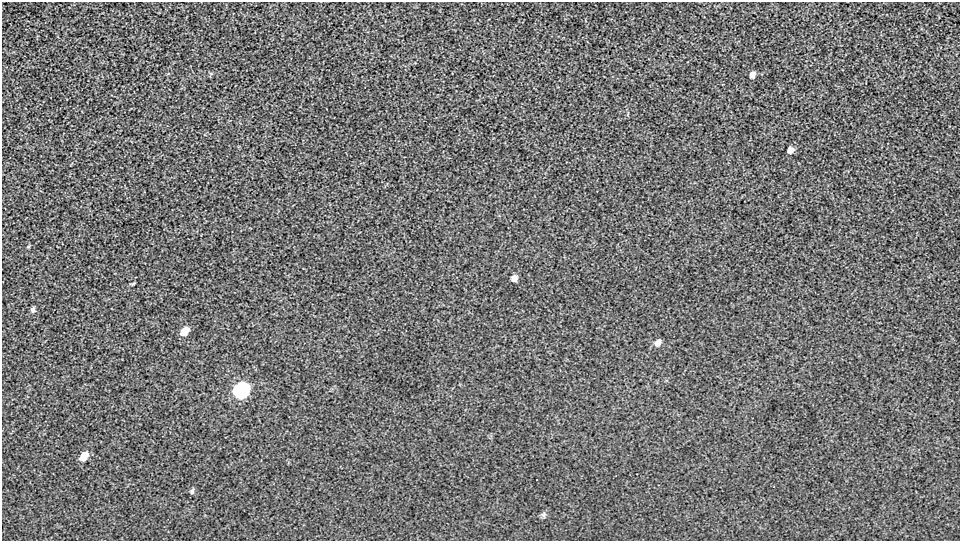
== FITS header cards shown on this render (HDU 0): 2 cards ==
NAXIS1  =                  958 / Axis length
NAXIS2  =                  539 / Axis length

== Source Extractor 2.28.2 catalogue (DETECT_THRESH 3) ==
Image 958 x 539 px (HDU 0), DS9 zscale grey, 1 PNG px = 1 image px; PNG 962 x 543 px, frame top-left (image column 1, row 539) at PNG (2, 2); no overlay
Background 264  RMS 13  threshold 40.1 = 3 sigma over >= 5 px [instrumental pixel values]
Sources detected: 13; all 13 listed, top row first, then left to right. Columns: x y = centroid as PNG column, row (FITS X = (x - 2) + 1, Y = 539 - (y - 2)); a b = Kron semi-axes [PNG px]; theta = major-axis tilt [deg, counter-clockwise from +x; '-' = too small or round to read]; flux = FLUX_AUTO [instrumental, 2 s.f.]
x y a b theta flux
752 74 6 5 - 4300
790 150 8 6 37 4100
28 247 6 3 20 870
514 278 7 6 - 4100
133 284 8 3 31 980
33 310 7 6 - 2300
185 331 8 5 50 16000
658 343 9 7 54 4400
241 390 9 7 52 660000
84 456 8 5 55 19000
537 480 2 2 - 510
192 491 7 5 75 2000
543 514 8 7 - 2200